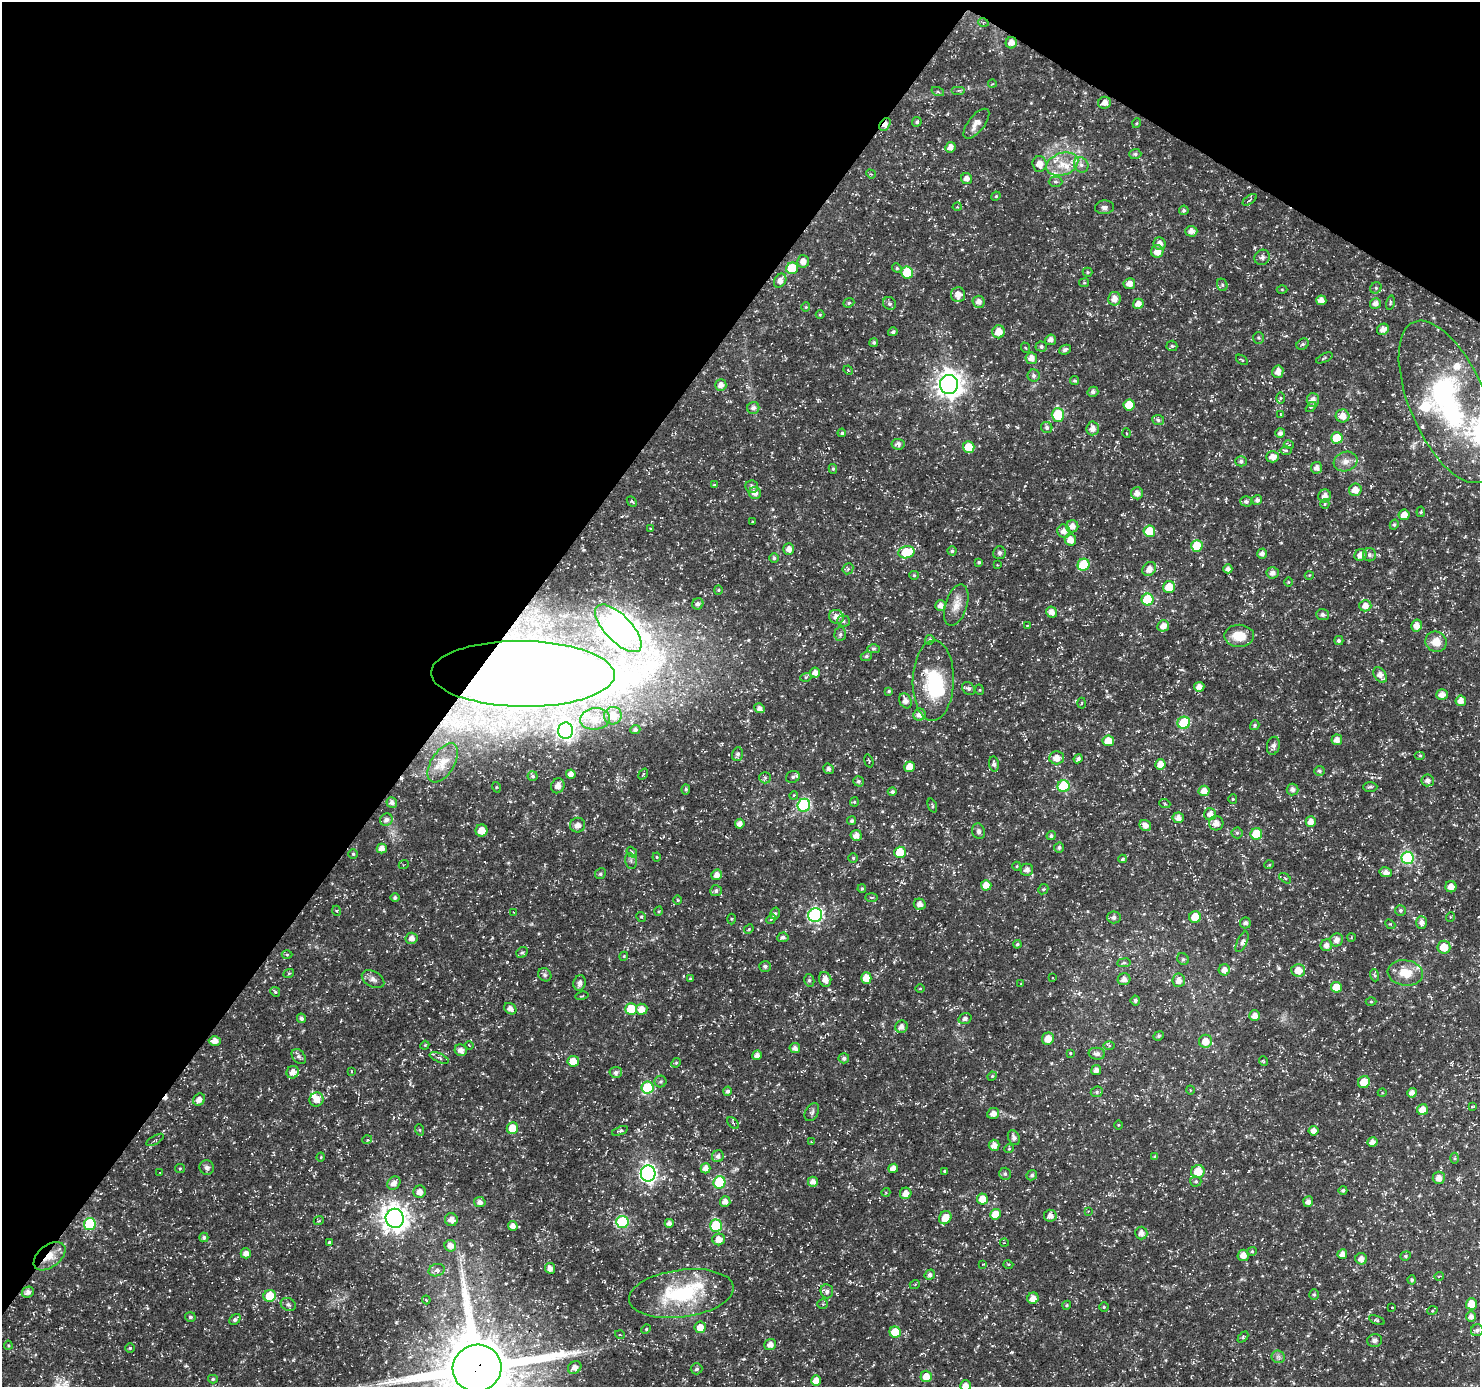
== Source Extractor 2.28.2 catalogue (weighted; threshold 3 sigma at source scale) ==
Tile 2 of 4 x 4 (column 2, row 1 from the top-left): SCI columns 1483-2960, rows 4344-5728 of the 5925 x 5983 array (HDU 1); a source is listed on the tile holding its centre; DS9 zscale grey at full resolution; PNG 1482 x 1389 px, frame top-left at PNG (2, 2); each listed source drawn as its Kron ellipse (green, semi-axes under 4 px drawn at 4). Shown black and unused: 35% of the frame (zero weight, under 3 of 5 exposures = <1% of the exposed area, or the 3 px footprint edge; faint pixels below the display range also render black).
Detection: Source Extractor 2.28.2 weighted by HDU 2 'WHT'; one run over the whole footprint, this tile lists its part. Background 0.0184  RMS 0.002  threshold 0.00906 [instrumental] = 3 sigma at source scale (4.5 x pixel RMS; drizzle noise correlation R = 1.50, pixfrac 1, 0.0396/0.0396 arcsec/px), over >= 5 px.
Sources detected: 478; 2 inside a brighter object's white glare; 3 cosmic-ray / hot-pixel residue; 1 long thin detection or spike segment (spike, bleed or trail) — neither listed nor drawn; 13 inside a brighter listed object's ellipse — not listed separately; the other 459 listed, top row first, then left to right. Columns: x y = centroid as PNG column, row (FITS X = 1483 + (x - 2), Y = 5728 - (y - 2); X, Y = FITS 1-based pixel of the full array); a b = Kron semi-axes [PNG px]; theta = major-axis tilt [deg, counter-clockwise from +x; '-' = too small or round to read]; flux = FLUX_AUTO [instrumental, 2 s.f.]
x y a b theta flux
983 22 5 3 - 0.22
1011 43 6 5 - 1.5
992 84 4 3 - 0.16
958 90 7 4 0 0.34
938 92 6 4 -19 0.28
1104 103 6 6 - 1.2
917 122 5 4 - 0.41
1137 123 5 3 - 0.18
885 124 7 5 58 1.3
976 124 18 8 52 1.6
950 147 5 5 - 1.2
1135 154 6 5 - 0.42
1039 164 8 7 - 2
1062 164 16 11 19 3.1
1081 165 8 7 - 0.85
871 174 5 4 - 0.23
967 179 5 5 - 1.2
1055 182 7 5 -1 0.4
996 196 5 4 - 0.21
1250 200 8 2 35 0.2
957 207 4 3 - 0.18
1104 207 9 7 6 0.66
1184 210 5 4 - 0.36
1191 231 6 5 - 1.2
1160 244 6 6 - 1.3
1157 252 6 6 - 2.1
1262 257 8 7 - 0.69
803 261 6 6 - 1.2
792 268 6 6 - 7.3
897 268 5 4 - 0.27
907 272 6 6 - 7.4
1087 272 5 4 - 0.25
780 281 7 5 56 1.2
1084 283 5 4 - 0.26
1129 284 6 5 - 1.4
1222 285 6 5 - 0.35
1376 288 6 5 - 0.36
1282 289 5 3 - 0.17
958 295 7 7 - 1.7
1114 299 7 6 - 1.5
1321 300 5 4 - 0.94
979 302 6 6 - 1.1
849 303 6 4 22 0.3
889 303 7 6 - 0.52
1375 303 5 5 - 1.1
1390 303 7 4 78 0.26
1138 304 5 5 - 1.4
806 307 4 4 - 0.21
820 315 4 4 - 0.19
1383 329 6 5 - 1.2
893 332 5 4 - 0.4
998 332 6 6 - 2.3
1259 338 6 5 - 0.36
1051 340 5 5 - 0.93
874 342 4 4 - 0.4
1303 344 6 5 - 0.33
1172 346 5 5 - 0.33
1041 347 5 5 - 0.47
1026 348 5 3 - 0.19
1065 350 6 4 25 0.54
1031 358 6 5 - 1.3
1324 358 9 3 25 0.31
1242 360 6 3 -34 0.19
848 370 5 4 - 0.19
1278 372 6 5 - 1.4
1034 376 6 6 - 0.59
1074 381 4 4 - 0.3
949 384 9 9 - 190
721 385 6 5 - 1.2
1093 392 5 5 - 0.7
1280 398 6 4 89 0.27
1313 400 7 6 - 1.2
1448 402 87 38 -67 41
1129 405 5 5 - 4.4
1311 407 6 3 44 0.29
753 408 6 6 - 0.7
1280 414 4 2 - 0.13
1058 415 7 6 - 11
1342 416 7 6 - 1.7
1158 420 6 5 - 0.47
1047 428 6 5 - 0.55
1093 428 7 6 - 1.4
842 433 4 4 - 0.34
1126 433 5 3 - 0.19
1280 433 5 5 - 0.7
1337 438 6 5 - 3.7
898 444 7 5 -8 0.64
1289 445 5 3 - 0.2
969 447 6 5 - 3.5
1286 450 6 4 0 0.31
1272 457 6 5 - 1.6
1241 461 5 5 - 0.47
1345 462 12 9 18 1.5
1317 468 5 5 - 1
833 469 5 4 - 0.29
714 485 4 4 - 0.21
752 487 6 6 - 0.73
1355 490 6 6 - 1.6
755 493 6 6 - 1.1
1137 493 6 6 - 1.2
1325 496 6 6 - 1.4
1257 500 5 5 - 0.63
1246 501 6 5 - 0.45
632 502 6 3 -48 0.23
1325 504 5 4 - 0.26
1421 512 5 3 - 0.23
1404 515 5 5 - 1.8
753 522 3 2 - 0.2
1394 525 5 4 - 0.33
1072 526 6 6 - 1.3
651 529 4 2 - 0.18
1064 531 6 6 - 1.2
1149 531 6 5 - 5.3
1070 540 6 5 - 1.7
1197 546 6 5 - 7
789 549 5 5 - 1
952 551 4 4 - 0.39
906 552 8 6 16 7.7
999 553 6 6 - 0.67
1262 554 5 5 - 0.91
1360 555 6 5 - 1.4
1369 555 6 6 - 0.57
774 558 5 5 - 0.33
979 562 4 4 - 0.31
997 565 2 2 - 0.12
1084 565 6 6 - 8.2
848 569 6 5 - 0.34
1149 569 7 6 - 1.5
1228 569 4 4 - 0.85
1273 573 6 5 - 0.94
914 575 5 4 - 0.26
1309 575 4 3 - 0.18
1288 582 5 3 - 0.17
1169 587 6 6 - 4.4
718 590 4 4 - 0.23
1148 600 6 6 - 11
698 604 6 5 - 0.7
941 605 5 5 - 1.1
956 605 21 11 72 2.4
1365 606 6 6 - 1.4
1052 612 6 5 - 1.2
1322 615 6 5 - 0.67
836 617 7 7 - 1.4
843 621 6 5 - 0.4
1027 626 3 2 - 0.14
1163 626 6 5 - 1.6
1416 626 6 5 - 1.4
618 628 30 13 -46 270
840 634 7 5 87 0.47
1239 636 15 11 0 3.9
930 640 5 4 - 0.42
1339 641 4 4 - 0.44
1436 642 11 10 - 2.7
873 649 6 4 0 0.43
866 656 6 4 22 0.3
815 673 5 5 - 1.2
523 674 92 33 -1 600
1380 675 8 6 -56 1.4
806 677 5 3 - 0.26
933 681 40 20 89 11
1199 687 5 5 - 1.3
969 688 7 5 -42 0.56
980 690 5 3 - 0.18
889 691 4 3 - 0.28
1442 695 6 5 - 1.3
905 701 8 5 -66 1.2
1461 701 5 5 - 1.4
1082 703 5 3 - 0.22
759 708 5 5 - 0.8
920 715 6 6 - 1.4
613 716 9 9 - 3.7
595 719 15 10 7 2.7
1184 723 6 6 - 10
1255 725 5 4 - 0.35
635 729 5 4 - 0.54
565 731 8 7 - 61
1337 740 5 5 - 1.3
1108 741 5 5 - 2.8
1273 746 9 6 77 0.84
737 754 7 5 73 0.59
1420 756 5 3 - 0.22
1057 758 7 6 - 1.7
1078 759 5 4 - 0.56
869 761 7 3 -73 0.22
443 763 22 11 58 2.6
994 764 8 5 -81 0.64
1160 764 5 5 - 2.1
910 767 5 5 - 2.9
828 769 5 5 - 0.59
1319 771 5 5 - 0.39
571 774 5 4 - 1.1
643 774 6 3 54 0.23
533 776 5 5 - 0.41
793 777 7 6 - 0.48
765 778 6 5 - 0.46
1428 780 6 6 - 0.82
858 781 5 5 - 0.37
558 786 7 6 - 1.4
1064 786 6 6 - 14
496 787 5 3 - 0.2
1370 787 7 5 1 0.4
686 789 5 4 - 0.33
1292 789 6 6 - 0.85
1204 791 5 5 - 1.6
892 792 4 4 - 0.43
794 795 4 3 - 0.22
1233 799 4 4 - 0.25
854 802 4 4 - 0.22
392 803 5 5 - 0.75
1165 804 5 3 - 0.25
804 805 6 6 - 22
932 806 7 3 -70 0.27
1210 814 6 6 - 1.3
1178 818 5 5 - 1.2
386 820 6 6 - 0.81
852 821 4 4 - 0.42
1311 822 5 5 - 1.5
1216 823 7 7 - 1.5
740 824 5 4 - 1.1
578 825 7 7 - 1.2
1145 825 6 5 - 1.2
481 831 6 6 - 2.2
979 831 8 6 -72 0.57
1237 833 5 5 - 0.36
1256 834 6 6 - 6.6
856 835 5 5 - 1.2
1051 836 4 4 - 0.44
1059 847 5 5 - 0.46
382 849 5 5 - 1.3
632 852 6 4 -50 0.3
900 852 5 5 - 4.6
353 854 4 4 - 0.26
657 857 4 4 - 0.2
853 858 4 4 - 0.25
1407 858 6 6 - 21
1123 859 4 3 - 0.36
631 861 8 6 -78 0.54
404 864 5 3 - 0.19
1269 865 5 3 - 0.17
1017 866 4 3 - 0.17
1027 870 6 6 - 0.85
1386 872 6 5 - 1
600 874 5 5 - 0.36
717 875 5 5 - 1.2
1285 878 7 3 -37 0.22
986 885 5 5 - 2.1
1451 887 5 5 - 1.5
862 889 4 3 - 0.24
1043 889 5 4 - 0.27
716 891 6 5 - 0.55
871 897 6 3 0 0.24
395 898 4 4 - 0.46
678 900 5 3 - 0.17
920 904 6 5 - 0.98
1400 910 5 5 - 0.44
337 911 5 3 - 0.19
659 911 5 3 - 0.21
513 912 4 2 - 0.13
775 913 6 4 72 0.37
815 915 7 6 - 37
641 917 5 4 - 0.27
1114 917 6 6 - 0.62
1195 917 6 5 - 3.3
1450 917 5 3 - 0.19
731 919 5 3 - 0.21
771 919 5 4 - 0.25
1422 922 6 5 - 1
1245 923 5 5 - 0.59
1390 924 5 4 - 0.21
749 929 5 4 - 0.23
783 937 5 5 - 0.57
1351 937 4 3 - 0.16
412 938 6 5 - 1
1337 940 7 6 - 1.2
1242 942 11 5 65 0.75
1017 944 4 4 - 0.33
1326 945 6 6 - 1.1
1444 947 6 6 - 3.4
522 952 6 5 - 0.37
287 955 5 3 - 0.22
624 956 4 3 - 0.18
1183 959 6 5 - 0.35
1124 963 7 3 8 0.3
765 966 6 5 - 0.51
1224 970 5 5 - 1.2
1298 970 7 6 - 2.5
289 973 5 3 - 0.22
1405 973 18 12 -7 3.6
545 975 7 6 - 0.44
1374 975 6 4 -70 0.31
866 978 6 5 - 2.3
1052 978 3 2 - 0.14
373 979 12 7 -30 0.94
690 979 4 3 - 0.23
825 979 7 6 - 1.4
1124 979 6 5 - 0.93
809 980 6 5 - 0.41
1179 980 7 6 - 1.3
580 983 7 6 - 0.86
1021 984 3 3 - 0.16
1336 987 5 5 - 3.5
920 988 5 3 - 0.16
275 992 5 4 - 0.3
582 996 6 2 13 0.21
1135 1000 5 5 - 0.44
1371 1002 5 3 - 0.21
510 1009 6 5 - 1.2
631 1009 6 5 - 6.4
642 1009 6 5 - 1.8
1255 1016 5 5 - 1.3
301 1018 5 4 - 0.56
965 1019 6 5 - 0.62
902 1027 6 6 - 1.1
1159 1036 5 4 - 0.3
1048 1039 6 6 - 2.1
215 1041 6 5 - 1.3
1205 1041 6 6 - 2.3
425 1045 4 3 - 0.2
469 1045 4 3 - 0.17
1109 1046 6 4 0 0.31
795 1048 5 5 - 0.87
461 1050 6 5 - 1.1
1070 1053 4 3 - 0.17
1097 1054 8 6 -7 0.83
757 1055 5 4 - 0.99
299 1057 8 6 -50 0.54
439 1058 10 4 -24 0.47
844 1058 5 5 - 0.57
573 1061 6 5 - 3
1263 1061 5 3 - 0.19
676 1063 5 4 - 0.22
1096 1070 5 5 - 0.86
351 1071 4 2 - 0.14
293 1072 6 6 - 1.4
616 1072 6 5 - 0.67
992 1076 5 4 - 0.23
660 1081 6 6 - 0.42
1364 1082 6 5 - 3.2
647 1088 6 6 - 11
1190 1090 4 3 - 0.16
727 1091 4 4 - 0.52
1097 1092 6 5 - 0.38
1382 1093 4 3 - 0.17
1412 1093 5 4 - 1
316 1099 7 6 - 1.5
199 1100 6 5 - 1.2
1472 1107 4 3 - 0.21
1423 1110 5 5 - 2.3
812 1112 10 6 59 0.52
993 1113 6 5 - 1.1
733 1123 7 4 -45 0.31
1118 1125 4 3 - 0.17
512 1128 6 5 - 3.6
420 1130 6 3 -70 0.24
620 1131 8 4 21 0.37
1314 1131 5 5 - 1.1
1014 1138 8 5 -66 0.73
155 1140 9 3 31 0.34
367 1140 5 3 - 0.21
811 1142 3 3 - 0.13
1372 1142 5 4 - 1.1
994 1145 5 5 - 1.3
1009 1149 5 3 - 0.18
718 1156 6 5 - 0.62
321 1157 5 3 - 0.16
1155 1157 4 4 - 0.34
1455 1158 5 3 - 0.25
207 1167 7 7 - 0.73
180 1168 5 4 - 0.24
706 1168 5 5 - 1.1
893 1168 5 4 - 1.4
944 1171 3 3 - 0.2
1198 1171 7 6 - 3.3
160 1173 2 2 - 0.13
648 1174 8 7 - 64
1005 1174 6 6 - 0.49
1032 1175 5 5 - 0.48
1439 1178 6 6 - 1.3
1196 1181 6 5 - 0.33
719 1182 6 6 - 14
813 1182 5 5 - 1.2
394 1183 7 6 - 1.1
1343 1190 4 4 - 0.38
420 1192 6 6 - 1.2
886 1192 4 3 - 0.18
906 1193 6 5 - 1.5
982 1199 5 5 - 2.3
725 1201 5 5 - 1.1
480 1202 6 5 - 0.9
1308 1202 5 5 - 1
1088 1211 4 4 - 0.18
995 1214 5 5 - 3.5
1050 1216 6 6 - 1.2
395 1218 9 9 - 200
945 1218 7 6 - 2.5
319 1220 5 3 - 0.19
451 1220 6 6 - 1.3
622 1222 6 6 - 20
669 1223 4 4 - 0.85
90 1224 6 6 - 14
513 1226 5 4 - 1.2
716 1226 6 6 - 13
1141 1233 6 6 - 1.1
204 1237 5 4 - 0.44
719 1239 6 6 - 1.7
329 1242 3 3 - 0.28
1004 1243 4 3 - 0.12
450 1246 6 5 - 1.3
1252 1251 5 4 - 0.28
246 1253 5 5 - 1.2
1342 1254 5 5 - 1.2
1243 1255 5 5 - 1.3
49 1256 18 11 38 3
1406 1256 5 4 - 0.29
1361 1259 6 5 - 1.3
983 1264 4 2 - 0.13
1008 1264 5 3 - 0.2
550 1268 5 5 - 1.1
437 1270 8 6 15 0.65
930 1275 5 5 - 0.71
1439 1276 4 3 - 0.15
1412 1280 4 4 - 0.37
915 1284 5 3 - 0.19
827 1291 7 6 - 0.66
28 1292 6 5 - 0.89
681 1293 53 24 8 17
1314 1294 5 4 - 0.3
270 1296 6 6 - 5.3
1033 1298 6 5 - 1.4
426 1300 4 3 - 0.23
822 1304 5 4 - 0.29
1471 1304 5 5 - 3.1
288 1305 8 6 -30 0.55
1067 1305 4 3 - 0.2
1104 1307 4 4 - 0.28
1392 1307 3 2 - 0.16
1432 1311 5 3 - 0.2
190 1317 5 4 - 0.41
1471 1317 5 5 - 0.95
235 1319 6 4 41 0.54
1377 1320 8 3 -21 0.3
700 1327 6 5 - 1.9
646 1329 5 4 - 0.27
1477 1330 6 6 - 0.64
895 1332 6 5 - 4.1
620 1335 5 3 - 0.15
1243 1337 6 4 46 0.27
1375 1340 7 6 - 0.81
8 1345 4 4 - 0.22
770 1345 6 5 - 1.3
130 1348 5 5 - 0.29
1278 1357 7 6 - 0.57
575 1367 7 6 - 1.2
477 1368 24 23 - 2200
697 1369 6 5 - 0.43
926 1376 5 5 - 2.2
213 1379 5 4 - 0.3
816 1381 5 5 - 1.9
965 1386 5 5 - 1.8
Overlapping masked pixels (flux is a lower limit): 6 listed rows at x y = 983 22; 885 124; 1448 402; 523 674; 49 1256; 477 1368
Isophote crosses this tile's border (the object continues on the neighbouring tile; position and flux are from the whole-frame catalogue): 3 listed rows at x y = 1448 402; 477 1368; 965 1386